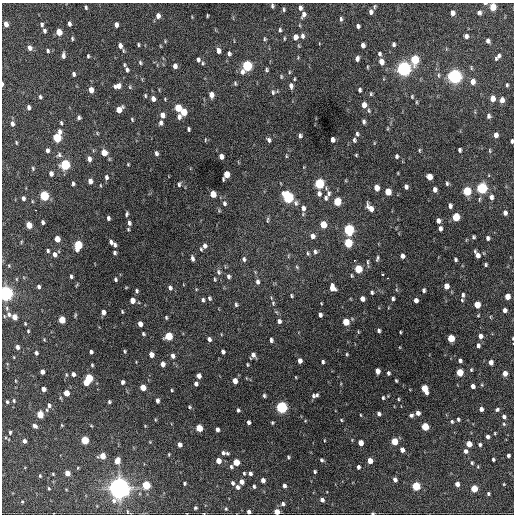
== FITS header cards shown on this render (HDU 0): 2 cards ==
NAXIS1  =                  512 / Axis length
NAXIS2  =                  512 / Axis length

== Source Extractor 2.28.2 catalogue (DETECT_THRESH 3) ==
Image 512 x 512 px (HDU 0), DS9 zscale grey, 1 PNG px = 1 image px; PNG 516 x 516 px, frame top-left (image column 1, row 512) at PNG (2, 3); no overlay
Background 984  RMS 32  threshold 96.9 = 3 sigma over >= 5 px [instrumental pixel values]
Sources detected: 383; all 383 listed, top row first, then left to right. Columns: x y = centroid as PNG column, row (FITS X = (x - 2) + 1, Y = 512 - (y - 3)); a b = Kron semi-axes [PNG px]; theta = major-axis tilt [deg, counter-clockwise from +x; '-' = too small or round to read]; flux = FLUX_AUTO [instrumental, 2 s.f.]
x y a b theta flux
485 3 5 2 - 3.7e+03
272 6 4 3 - 3.2e+03
375 6 6 4 83 2.8e+03
493 7 5 4 - 4.6e+04
86 8 5 3 - 3.0e+03
300 8 5 4 - 6.7e+03
284 9 4 3 - 2.9e+03
371 12 5 4 - 6.7e+03
452 13 5 4 - 1.1e+04
479 13 5 5 - 5.3e+03
303 15 7 5 69 7.6e+03
158 16 6 5 - 1.1e+04
207 16 3 2 - 1.8e+03
341 19 5 3 - 3.8e+03
6 24 5 4 - 1.2e+04
42 24 5 4 - 4.5e+03
69 24 4 3 - 6.1e+03
116 25 5 4 - 8.0e+03
358 26 4 4 - 5.0e+03
280 30 4 3 - 3.2e+03
44 31 4 3 - 4.6e+03
59 32 5 4 - 3.2e+04
302 36 6 4 -81 5.6e+03
466 36 5 5 - 6.5e+03
295 37 5 5 - 1.4e+04
72 38 5 4 - 2.6e+03
284 38 5 2 - 2.2e+03
264 39 5 4 - 2.8e+03
165 41 4 4 - 2.0e+03
488 41 5 4 - 6.1e+03
393 44 4 3 - 4.8e+03
138 45 4 3 - 2.6e+03
363 45 5 4 - 7.9e+03
120 46 7 5 -70 1.0e+04
299 46 5 3 - 2.0e+03
30 48 6 5 - 9.4e+03
48 51 5 4 - 3.4e+03
218 51 5 4 - 9.5e+03
229 54 5 4 - 5.2e+03
379 54 4 4 - 3.8e+03
63 55 6 3 87 7.1e+03
88 56 4 3 - 2.7e+03
499 56 6 4 70 4.9e+03
357 59 5 4 - 7.1e+03
496 59 4 3 - 2.6e+03
198 60 5 4 - 5.4e+03
415 60 6 5 - 1.2e+05
140 62 5 4 - 3.1e+03
381 62 6 5 - 1.6e+04
203 63 4 4 - 2.5e+03
124 65 4 3 - 2.4e+03
175 66 5 4 - 8.7e+03
247 66 7 5 64 1.9e+05
367 67 5 3 - 1.9e+03
404 69 6 5 - 7.8e+05
127 70 5 4 - 4.9e+03
266 70 5 4 - 3.6e+03
289 72 5 3 - 2.2e+03
74 74 4 3 - 4.7e+03
439 75 7 3 -82 3.2e+03
455 76 6 5 - 7.5e+05
281 77 6 4 -73 2.6e+03
294 79 3 3 - 2.1e+03
473 82 6 5 - 1.5e+04
235 83 6 4 -75 2.8e+03
2 84 5 2 - 3.6e+03
507 85 4 3 - 2.7e+03
117 86 8 5 15 1.2e+04
291 86 6 4 -77 8.3e+03
91 90 5 4 - 1.6e+04
360 90 5 4 - 4.3e+03
273 92 7 5 -89 4.2e+03
371 94 5 4 - 2.7e+03
211 95 6 4 -81 1.2e+04
145 96 4 3 - 2.6e+03
40 97 5 4 - 3.6e+03
412 97 5 4 - 2.1e+03
492 98 5 4 - 2.2e+04
153 99 5 4 - 1.0e+04
502 100 6 5 - 1.3e+04
416 102 5 3 - 2.2e+03
364 105 6 5 - 1.7e+04
29 107 5 3 - 6.4e+03
178 108 5 5 - 5.3e+04
119 110 6 5 - 2.3e+04
369 110 7 4 -72 3.4e+03
183 112 5 5 - 3.4e+04
162 115 5 4 - 1.1e+04
488 116 5 4 - 4.9e+03
79 117 4 4 - 4.4e+03
179 117 6 5 - 7.4e+03
132 119 5 3 - 2.0e+03
364 122 5 4 - 5.0e+03
61 123 4 3 - 3.0e+03
161 123 6 4 -89 6.3e+03
12 124 6 5 - 7.4e+03
188 129 4 3 - 3.4e+03
97 133 5 3 - 1.7e+03
357 134 6 4 -80 4.3e+03
496 135 5 4 - 1.0e+04
300 136 5 4 - 4.6e+03
57 137 7 5 76 1.1e+05
205 140 5 3 - 1.9e+03
269 140 5 4 - 5.6e+03
332 140 5 4 - 8.7e+03
354 140 5 4 - 4.0e+03
512 141 4 3 - 4.1e+03
16 143 6 3 -81 2.2e+03
374 143 5 3 - 1.8e+03
47 150 5 4 - 5.9e+03
419 150 5 4 - 2.5e+03
459 150 4 3 - 4.4e+03
490 150 6 3 -81 2.1e+03
104 153 6 5 - 1.8e+04
156 153 5 4 - 4.9e+03
59 155 7 6 - 5.1e+03
356 155 4 3 - 1.9e+03
221 156 5 4 - 1.2e+04
286 156 5 4 - 2.3e+03
396 156 4 3 - 4.0e+03
89 159 6 4 -75 8.1e+03
128 164 3 3 - 1.9e+03
65 165 6 5 - 1.7e+05
33 168 5 4 - 2.6e+03
51 174 5 4 - 7.6e+03
226 175 7 5 63 3.0e+04
106 177 5 4 - 4.7e+03
429 177 5 5 - 1.9e+04
90 181 5 4 - 1.1e+04
73 183 4 3 - 3.8e+03
447 183 5 4 - 3.7e+03
179 184 6 3 82 3.7e+03
319 184 6 5 - 1.6e+05
100 185 4 2 - 1.6e+03
406 187 5 4 - 6.3e+03
376 188 5 4 - 2.0e+04
482 188 6 5 - 2.4e+05
435 190 5 4 - 8.0e+03
467 191 5 5 - 1.0e+05
388 192 5 5 - 3.9e+04
328 193 8 6 87 7.4e+03
213 194 5 4 - 3.2e+04
319 194 7 5 -81 8.0e+03
44 196 5 5 - 1.4e+05
288 197 7 5 -64 2.4e+05
491 197 6 5 - 7.8e+03
23 198 4 3 - 6.5e+03
326 198 6 5 - 5.3e+03
32 201 5 3 - 1.7e+03
337 202 6 5 - 6.5e+04
224 203 6 5 - 5.0e+03
296 203 8 6 81 6.3e+03
450 206 5 4 - 5.8e+03
303 208 8 6 -77 1.0e+04
370 208 9 5 -53 1.6e+04
36 210 2 2 - 2.5e+03
505 213 5 4 - 6.9e+03
127 214 5 3 - 4.0e+03
456 217 5 5 - 6.8e+04
108 218 4 3 - 5.0e+03
267 220 9 3 89 3.5e+03
438 221 5 4 - 8.9e+03
43 222 4 3 - 4.8e+03
129 223 5 4 - 5.4e+03
323 224 5 5 - 4.1e+04
29 225 5 4 - 3.1e+04
440 228 5 3 - 6.3e+03
128 229 4 4 - 2.3e+03
349 230 6 5 - 2.5e+05
312 236 6 6 - 9.9e+03
473 237 4 3 - 3.6e+03
488 238 4 4 - 5.5e+03
57 239 5 4 - 2.9e+04
21 242 5 3 - 1.8e+03
111 242 4 4 - 5.8e+03
348 243 6 5 - 1.0e+05
78 245 6 5 - 1.0e+05
115 245 5 4 - 5.5e+03
205 246 6 5 - 7.4e+03
201 249 4 4 - 2.8e+03
48 251 4 3 - 3.4e+03
315 252 6 6 - 5.2e+03
114 253 4 4 - 3.7e+03
308 253 6 4 -70 3.0e+03
55 254 6 5 - 9.0e+03
477 255 8 4 -60 1.2e+04
402 256 4 4 - 7.7e+03
192 258 5 3 - 5.9e+03
377 258 7 3 73 3.6e+03
244 259 5 4 - 5.2e+03
455 260 4 3 - 3.6e+03
354 261 3 2 - 3.5e+03
368 262 8 3 -85 3.2e+03
485 265 3 3 - 3.3e+03
9 266 5 3 - 1.9e+03
297 267 6 4 -46 2.8e+03
358 269 5 5 - 7.4e+04
218 272 7 6 - 5.8e+03
382 274 3 3 - 2.7e+03
71 276 5 3 - 3.9e+03
228 276 5 4 - 5.0e+03
387 278 3 2 - 3.3e+03
115 279 4 3 - 3.5e+03
215 279 5 3 - 2.4e+03
257 282 6 5 - 5.9e+03
446 286 5 4 - 1.8e+04
39 287 4 4 - 4.9e+03
170 288 6 5 - 5.6e+03
332 288 6 5 - 2.1e+04
424 290 4 3 - 4.4e+03
136 291 4 4 - 3.7e+03
372 292 4 3 - 3.7e+03
5 293 6 5 - 8.1e+05
463 295 7 5 -84 5.9e+03
291 296 3 3 - 2.7e+03
507 296 5 4 - 2.1e+04
209 298 6 4 -78 3.6e+03
362 299 5 4 - 1.2e+04
393 299 4 3 - 4.0e+03
132 300 5 4 - 1.8e+04
203 300 5 3 - 4.0e+03
416 300 4 4 - 8.9e+03
273 303 6 5 - 3.1e+03
321 303 4 2 - 1.5e+03
236 305 5 4 - 3.5e+03
477 305 5 4 - 3.6e+04
7 308 7 5 -71 4.3e+03
505 310 4 4 - 7.8e+03
103 312 5 4 - 1.0e+04
122 312 4 3 - 2.4e+03
9 314 7 5 -61 6.4e+03
75 315 7 3 69 2.5e+03
320 315 4 3 - 5.6e+03
4 316 5 3 - 2.1e+03
14 317 5 4 - 2.1e+04
166 317 5 3 - 2.6e+03
62 320 5 4 - 4.3e+04
279 321 5 5 - 6.0e+03
346 322 5 4 - 4.8e+04
25 323 4 3 - 2.0e+03
140 324 5 4 - 1.3e+04
379 330 4 3 - 4.2e+03
28 331 3 3 - 2.3e+03
358 332 5 3 - 1.9e+03
400 332 3 2 - 2.0e+03
143 334 4 3 - 3.1e+03
169 336 5 5 - 8.0e+04
480 336 5 4 - 9.9e+03
451 338 5 5 - 6.0e+04
44 339 4 3 - 1.9e+03
209 339 5 4 - 6.3e+03
271 340 4 3 - 4.7e+03
513 344 2 2 - 4.6e+03
478 345 4 4 - 5.3e+03
17 347 5 4 - 6.8e+03
125 351 4 4 - 2.6e+03
91 352 4 3 - 4.8e+03
223 352 4 4 - 5.8e+03
36 353 4 3 - 5.6e+03
347 354 4 4 - 2.1e+03
151 355 5 4 - 1.7e+04
253 355 6 4 71 8.5e+03
173 356 6 4 -78 7.6e+03
300 361 5 4 - 1.1e+04
460 361 4 3 - 5.1e+03
323 362 4 3 - 3.7e+03
491 362 4 4 - 1.3e+04
163 364 5 4 - 1.1e+04
92 365 4 3 - 2.6e+03
247 365 3 3 - 2.4e+03
471 370 4 3 - 2.4e+03
377 371 5 4 - 1.4e+04
42 372 4 4 - 1.0e+04
460 372 5 4 - 5.2e+04
388 373 4 3 - 3.9e+03
505 373 4 4 - 1.4e+04
73 374 4 3 - 7.4e+03
199 376 4 4 - 1.2e+04
296 377 4 3 - 1.6e+03
89 378 5 5 - 8.3e+04
16 381 4 2 - 1.5e+03
235 381 5 4 - 1.6e+04
396 381 4 2 - 2.3e+03
122 382 4 3 - 5.2e+03
86 383 5 4 - 2.6e+04
196 384 4 4 - 5.7e+03
473 386 4 4 - 8.4e+03
143 387 5 4 - 2.5e+04
43 389 4 4 - 1.3e+04
424 389 7 4 -64 4.7e+04
172 390 3 3 - 2.3e+03
66 393 5 4 - 2.7e+04
317 395 5 4 - 4.0e+03
264 396 4 3 - 3.8e+03
313 396 5 5 - 4.2e+03
61 398 6 3 -70 2.3e+03
383 398 5 4 - 2.7e+03
398 399 3 3 - 2.1e+03
14 401 5 3 - 2.7e+03
157 401 4 3 - 6.2e+03
7 402 4 3 - 3.0e+03
109 402 4 3 - 3.3e+03
49 405 7 5 -77 8.1e+03
189 407 5 4 - 2.6e+03
281 407 5 5 - 3.4e+05
481 409 4 4 - 7.8e+03
497 409 5 4 - 3.9e+03
238 410 4 3 - 4.0e+03
418 413 5 4 - 1.1e+04
379 414 4 4 - 5.4e+03
40 415 5 4 - 4.7e+04
360 415 3 2 - 1.5e+03
411 415 5 4 - 4.8e+03
504 417 5 4 - 5.5e+03
458 419 4 3 - 3.5e+03
341 420 4 3 - 2.0e+03
248 422 4 3 - 6.0e+03
452 422 5 4 - 3.1e+03
272 423 3 3 - 2.6e+03
504 424 5 4 - 2.5e+03
62 425 3 3 - 2.0e+03
35 426 6 4 -37 7.2e+03
425 427 5 4 - 7.0e+04
199 428 5 4 - 5.1e+04
217 429 4 4 - 7.4e+03
10 432 4 3 - 3.2e+03
495 433 3 3 - 1.9e+03
487 437 4 3 - 6.7e+03
85 440 5 4 - 8.3e+04
24 441 4 4 - 7.5e+03
394 441 5 4 - 4.5e+04
361 443 5 4 - 1.8e+04
469 444 5 4 - 2.8e+04
180 445 4 4 - 1.1e+04
480 445 4 4 - 4.0e+03
402 450 4 4 - 1.1e+04
465 451 5 4 - 6.3e+03
223 453 4 4 - 4.4e+03
227 453 5 3 - 3.3e+03
508 455 4 3 - 4.3e+03
102 456 5 5 - 2.8e+04
288 457 4 3 - 2.9e+03
493 459 3 3 - 3.5e+03
321 460 4 4 - 3.9e+03
117 461 6 5 - 1.9e+04
218 461 4 4 - 2.1e+04
370 461 5 4 - 2.1e+04
236 462 5 4 - 3.9e+04
472 463 4 3 - 2.8e+03
231 467 5 4 - 4.5e+03
358 467 4 3 - 5.5e+03
478 467 5 3 - 1.8e+03
78 468 5 3 - 1.7e+03
315 472 3 3 - 3.2e+03
67 473 5 4 - 2.3e+04
244 473 4 3 - 2.8e+03
250 473 4 4 - 6.2e+03
53 474 3 3 - 2.0e+03
40 476 5 3 - 2.7e+03
263 480 4 4 - 9.7e+03
395 480 4 4 - 8.4e+03
241 482 5 4 - 1.2e+04
184 483 3 3 - 3.1e+03
232 483 5 4 - 4.9e+03
457 484 4 4 - 1.1e+04
504 484 3 2 - 1.5e+03
146 485 5 5 - 8.7e+04
254 486 4 3 - 3.5e+03
284 486 4 3 - 6.0e+03
416 486 5 5 - 9.5e+04
237 487 5 4 - 7.0e+03
49 488 4 3 - 2.5e+03
119 488 8 8 - 1.6e+06
474 488 5 4 - 4.8e+04
488 494 3 3 - 3.1e+03
322 500 4 4 - 8.3e+03
22 502 4 3 - 2.2e+03
283 504 5 5 - 5.6e+03
195 508 4 3 - 2.9e+03
226 509 5 4 - 2.2e+03
249 512 4 3 - 6.3e+03
277 512 4 4 - 2.4e+04
373 513 4 3 - 2.4e+03
At the frame edge (FLAGS 8, measured only in part): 10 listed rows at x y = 485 3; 493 7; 2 84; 512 141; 5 293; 513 344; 195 508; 249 512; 277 512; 373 513